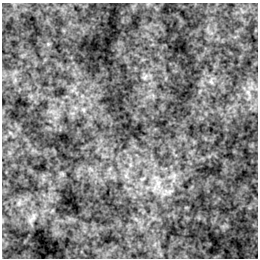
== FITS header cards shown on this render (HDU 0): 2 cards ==
NAXIS1  =                  256 / length of data axis 1
NAXIS2  =                  256 / length of data axis 2

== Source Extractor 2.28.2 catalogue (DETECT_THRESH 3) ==
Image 256 x 256 px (HDU 0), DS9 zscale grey, 1 PNG px = 1 image px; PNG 260 x 260 px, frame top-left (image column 1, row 256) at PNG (2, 3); no overlay
Background -0.109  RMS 7.6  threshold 22.8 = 3 sigma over >= 5 px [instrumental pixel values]
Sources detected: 4; all 4 listed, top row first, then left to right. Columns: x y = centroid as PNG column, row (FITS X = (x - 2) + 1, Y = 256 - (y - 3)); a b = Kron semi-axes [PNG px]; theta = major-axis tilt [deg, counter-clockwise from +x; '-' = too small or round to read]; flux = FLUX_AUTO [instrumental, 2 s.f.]
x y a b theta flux
145 77 8 4 53 1100
211 82 7 4 -19 990
158 183 8 6 44 2600
33 216 10 4 90 1400